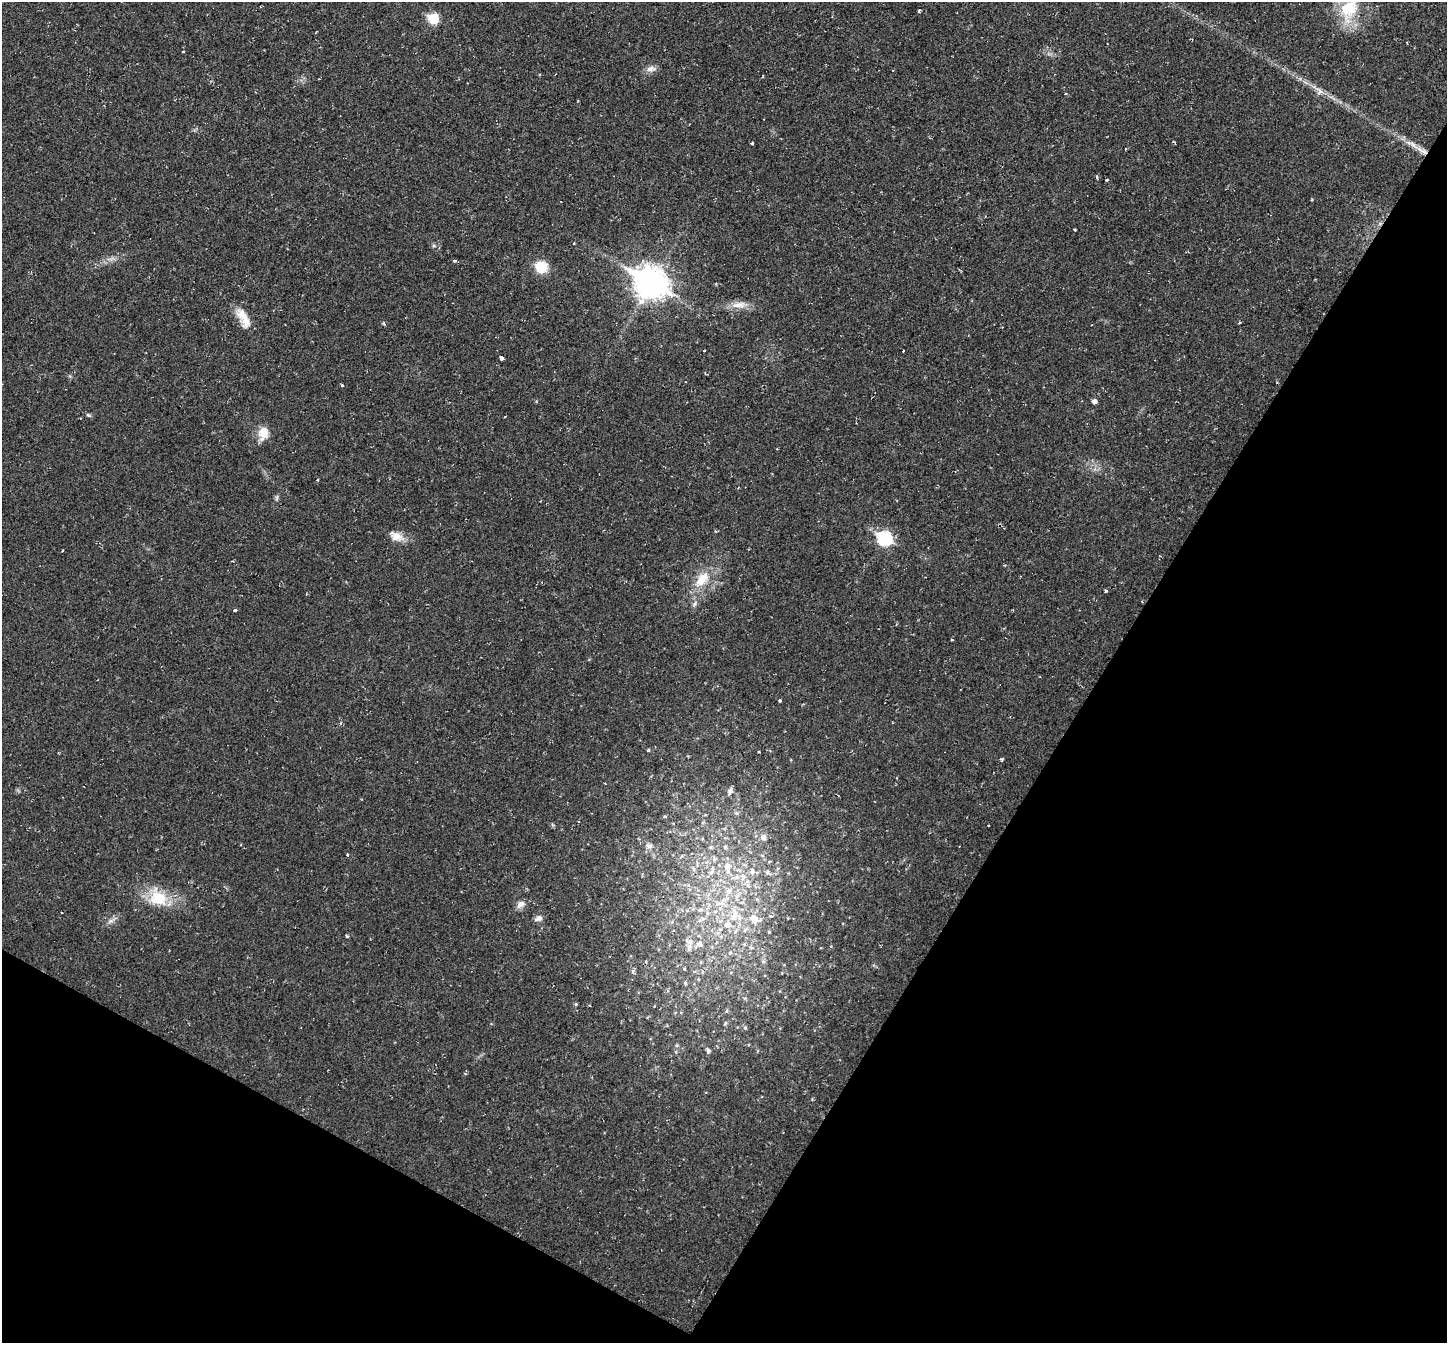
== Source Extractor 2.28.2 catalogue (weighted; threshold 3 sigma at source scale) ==
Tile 15 of 4 x 4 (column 3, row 4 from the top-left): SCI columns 2891-4335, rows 145-1485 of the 5780 x 5789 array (HDU 1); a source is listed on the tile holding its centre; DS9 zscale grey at full resolution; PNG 1449 x 1345 px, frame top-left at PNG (2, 2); no overlay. Shown black and unused: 31% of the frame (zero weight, under 2 of 3 exposures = <1% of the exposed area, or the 3 px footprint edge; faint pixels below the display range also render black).
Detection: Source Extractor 2.28.2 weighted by HDU 2 'WHT'; one run over the whole footprint, this tile lists its part. Background 0.0216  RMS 0.006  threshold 0.0269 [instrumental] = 3 sigma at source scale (4.5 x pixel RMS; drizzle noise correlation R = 1.50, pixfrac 1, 0.05/0.05 arcsec/px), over >= 5 px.
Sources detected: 82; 4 cosmic-ray / hot-pixel residue — not listed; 8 inside a brighter listed object's ellipse — not listed separately; the other 70 listed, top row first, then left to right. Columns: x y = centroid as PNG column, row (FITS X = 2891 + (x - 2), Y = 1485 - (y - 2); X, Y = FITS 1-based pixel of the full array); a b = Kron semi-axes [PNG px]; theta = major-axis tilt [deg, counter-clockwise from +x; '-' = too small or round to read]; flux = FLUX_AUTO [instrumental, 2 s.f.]
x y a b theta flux
1349 9 33 22 69 25
919 11 3 3 - 1.8
433 19 6 6 - 29
183 51 3 2 - 0.5
651 69 14 7 5 3.1
1319 91 12 8 -59 3.3
752 143 3 3 - 1.9
1413 145 28 5 -31 6.7
1125 149 3 3 - 1.1
1106 179 3 3 - 2.7
1075 229 3 3 - 1.8
574 243 3 3 - 0.98
455 261 3 3 - 1.5
541 267 12 11 - 14
651 283 13 10 -30 800
739 305 21 8 8 5.9
241 315 19 13 -57 7.7
704 351 3 3 - 1.7
903 351 2 2 - 0.56
502 358 4 3 - 7
342 385 4 3 - 0.57
1094 401 4 4 - 2.3
88 415 7 4 -25 0.98
263 433 14 10 78 8.9
277 498 8 4 81 1
396 536 19 11 -24 6.3
884 538 8 7 - 75
702 579 27 14 50 14
1106 591 3 3 - 1.3
235 610 4 3 - 1.1
780 701 3 3 - 3.5
648 750 4 3 - 0.71
730 791 7 6 - 2.3
736 813 6 5 - 1.1
763 837 7 6 - 2.9
650 846 7 7 - 2.4
711 847 6 5 - 1.1
725 847 6 5 - 1.4
347 855 3 3 - 1.3
714 859 7 4 -72 1.2
727 866 10 9 - 5.6
693 869 6 4 -89 1.2
712 872 11 6 52 2.8
752 872 11 7 -87 2.8
767 872 7 5 69 1.3
743 876 12 8 -84 4.9
728 891 10 8 77 4.2
160 898 29 19 -47 19
757 899 5 5 - 0.96
520 904 13 8 39 2.9
700 910 7 5 21 1.4
733 916 12 9 49 6.4
771 916 4 3 - 3.5
538 918 10 6 22 2.5
755 919 12 9 -28 7.2
701 920 16 4 27 2.4
769 932 4 4 - 0.53
689 941 14 7 -29 3.1
751 947 6 4 0 0.89
730 953 6 5 - 1.2
763 961 6 5 - 1.1
684 969 4 4 - 0.61
633 971 6 4 89 1
685 983 5 5 - 0.94
576 1004 5 4 - 0.68
589 1005 3 2 - 0.73
727 1011 6 4 89 0.77
745 1028 5 4 - 0.82
677 1045 5 4 - 0.86
708 1051 7 4 -68 1.5
Isophote crosses this tile's border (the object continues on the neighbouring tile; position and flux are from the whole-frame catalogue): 1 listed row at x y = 1349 9
Unlisted compact peaks at least as high as the median listed source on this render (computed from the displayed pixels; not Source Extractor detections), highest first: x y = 1001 759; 383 323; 952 640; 346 936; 111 921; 434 245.